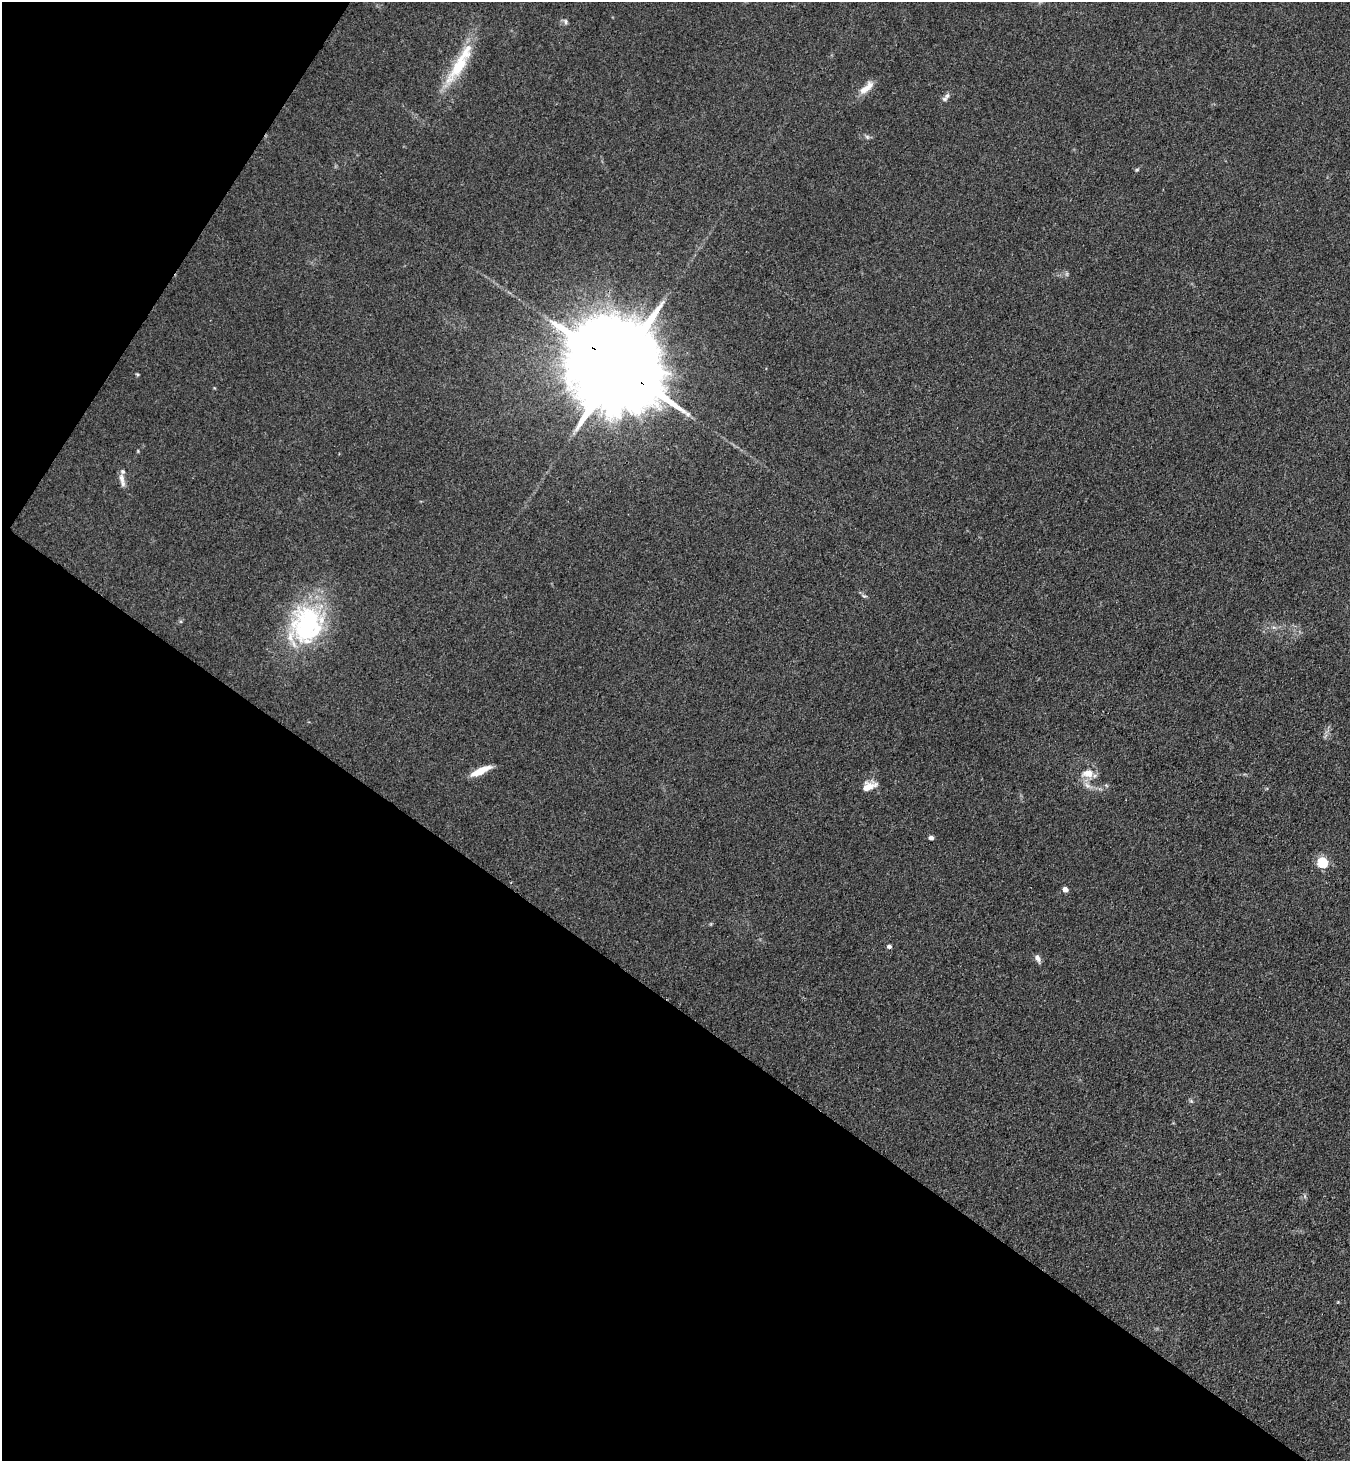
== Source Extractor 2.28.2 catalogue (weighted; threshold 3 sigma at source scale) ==
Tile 9 of 4 x 4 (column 1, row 3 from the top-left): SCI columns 200-1547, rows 1495-2953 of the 5929 x 5908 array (HDU 1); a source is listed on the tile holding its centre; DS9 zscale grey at full resolution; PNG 1352 x 1463 px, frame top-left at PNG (2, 2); no overlay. Shown black and unused: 36% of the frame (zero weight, under 3 of 4 exposures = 5% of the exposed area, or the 3 px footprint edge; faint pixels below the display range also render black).
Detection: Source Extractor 2.28.2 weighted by HDU 2 'WHT'; one run over the whole footprint, this tile lists its part. Background 0.184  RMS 0.0086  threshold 0.0387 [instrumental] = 3 sigma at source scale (4.5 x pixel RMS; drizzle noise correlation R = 1.50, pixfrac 1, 0.05/0.05 arcsec/px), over >= 5 px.
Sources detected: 21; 1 inside a brighter listed object's ellipse — not listed separately; the other 20 listed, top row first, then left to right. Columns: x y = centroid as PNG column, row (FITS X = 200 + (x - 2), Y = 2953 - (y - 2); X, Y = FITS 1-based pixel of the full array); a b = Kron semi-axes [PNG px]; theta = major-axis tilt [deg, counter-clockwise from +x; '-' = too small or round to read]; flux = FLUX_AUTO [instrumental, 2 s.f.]
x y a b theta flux
565 21 8 5 -73 2.1
458 66 52 14 55 39
866 88 25 9 40 9.9
947 96 9 6 44 3.2
867 137 7 5 -45 1.8
1137 170 6 4 2 1.1
618 366 42 20 -36 27000
137 374 5 3 - 0.94
122 480 21 6 -77 5.8
306 625 51 41 68 120
480 771 25 7 24 13
1088 773 16 11 2 10
1087 785 10 5 -36 3.6
868 786 18 9 21 9.7
931 838 5 4 - 2.7
1322 862 5 5 - 57
1065 889 4 4 - 6.5
889 946 4 4 - 3.1
1037 958 10 5 -69 3.6
1191 1101 5 5 - 1.3
Overlapping masked pixels (flux is a lower limit): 1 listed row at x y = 618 366